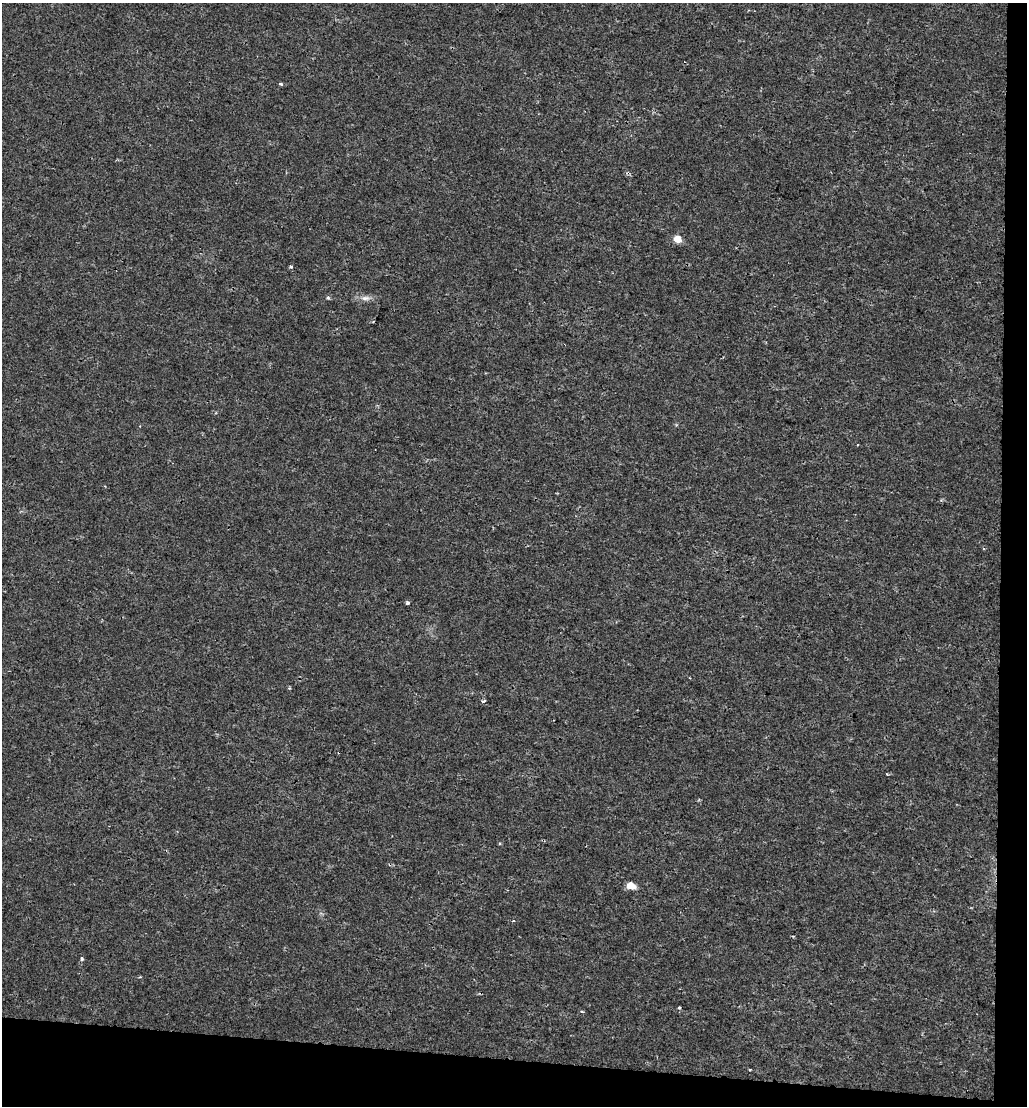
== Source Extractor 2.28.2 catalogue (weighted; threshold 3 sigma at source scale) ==
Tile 4 of 2 x 2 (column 2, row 2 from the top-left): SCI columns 1164-2188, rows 1-1104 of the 2327 x 2207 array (HDU 1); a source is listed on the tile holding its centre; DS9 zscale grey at full resolution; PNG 1029 x 1108 px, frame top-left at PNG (2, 3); no overlay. Shown black and unused: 7% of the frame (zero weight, under 2 of 3 exposures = <1% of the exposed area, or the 3 px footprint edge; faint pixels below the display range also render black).
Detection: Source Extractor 2.28.2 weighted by HDU 2 'WHT'; one run over the whole footprint, this tile lists its part. Background 0.00532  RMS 0.0024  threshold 0.0106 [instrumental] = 3 sigma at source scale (4.5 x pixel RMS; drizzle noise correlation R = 1.50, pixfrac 1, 0.0396/0.0396 arcsec/px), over >= 5 px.
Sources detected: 16; all 16 listed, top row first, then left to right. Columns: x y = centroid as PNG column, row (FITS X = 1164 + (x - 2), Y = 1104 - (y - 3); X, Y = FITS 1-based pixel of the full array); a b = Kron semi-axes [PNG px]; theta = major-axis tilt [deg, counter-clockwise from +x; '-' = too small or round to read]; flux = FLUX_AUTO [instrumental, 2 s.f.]
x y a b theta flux
281 84 4 3 - 0.52
677 239 5 5 - 4.9
291 266 5 4 - 0.38
328 297 5 4 - 0.35
366 298 14 6 3 1.3
857 445 3 2 - 0.19
983 549 3 3 - 0.4
407 603 4 3 - 0.83
289 688 4 4 - 0.26
483 701 5 3 - 0.5
887 774 3 3 - 0.18
631 886 8 5 -26 3.6
81 959 3 3 - 0.96
679 1008 4 3 - 0.23
582 1011 4 3 - 0.29
750 1069 4 2 - 0.23